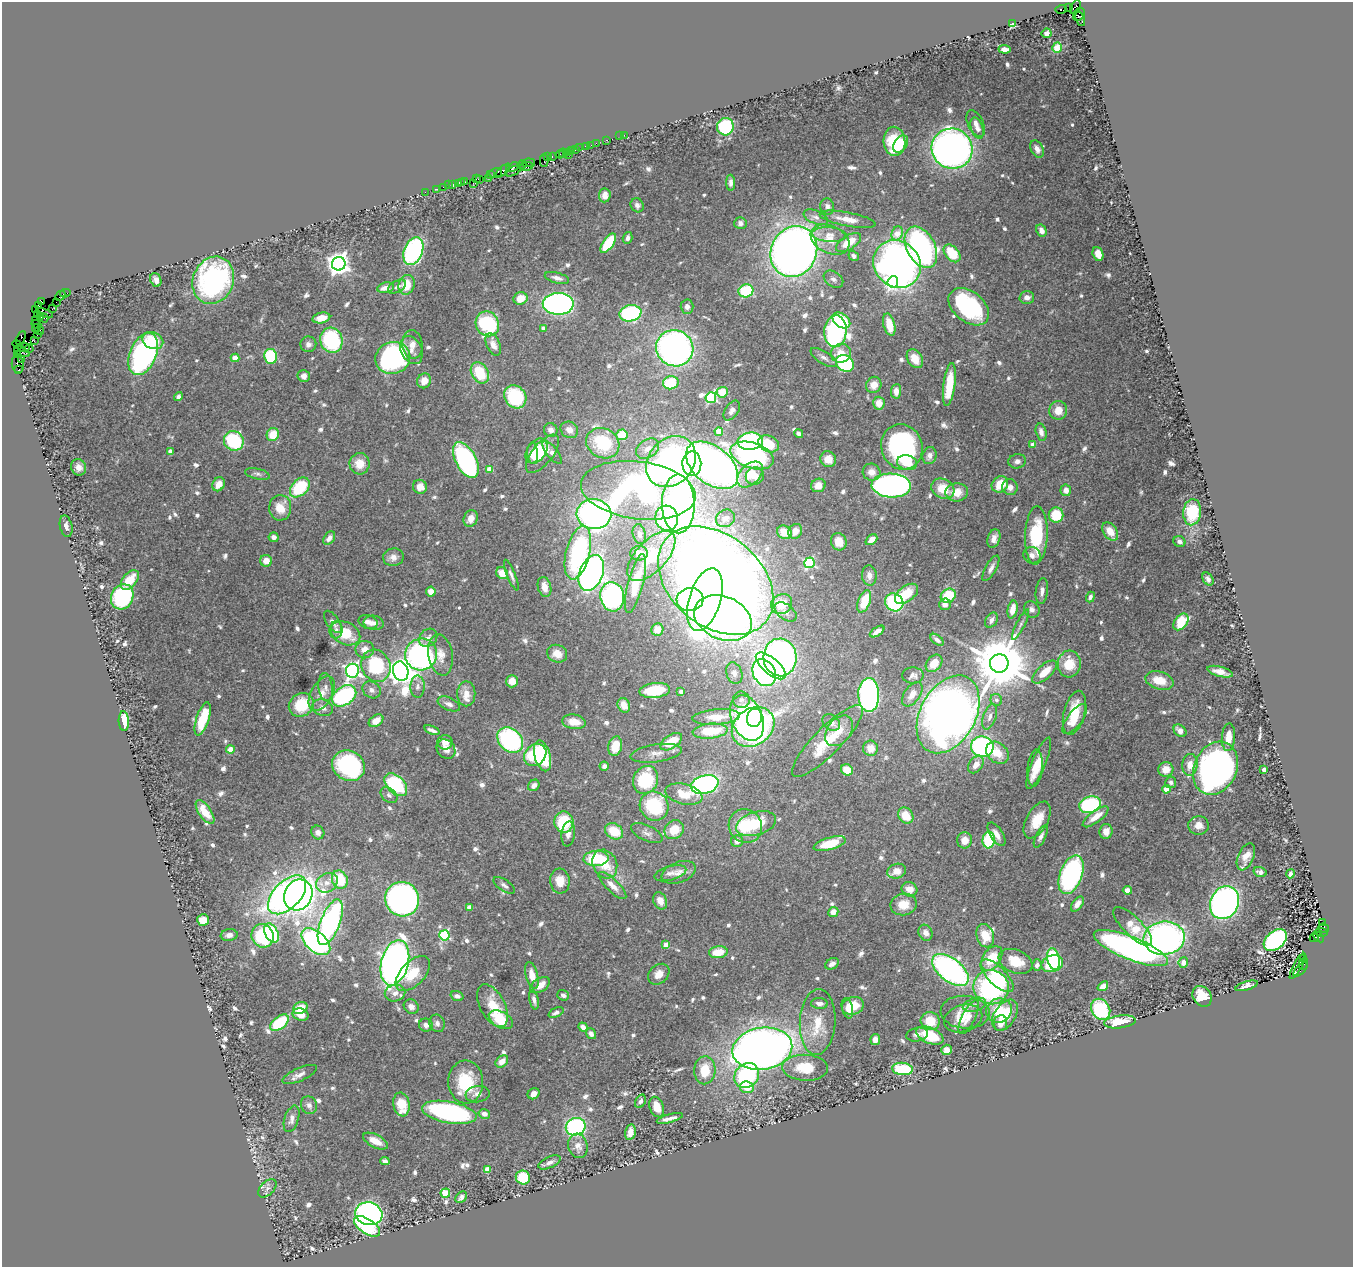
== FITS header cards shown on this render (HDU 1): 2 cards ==
NAXIS1  =                 1351
NAXIS2  =                 1265

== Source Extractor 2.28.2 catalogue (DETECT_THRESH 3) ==
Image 1351 x 1265 px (HDU 1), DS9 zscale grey, 1 PNG px = 1 image px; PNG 1355 x 1269 px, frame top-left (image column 1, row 1265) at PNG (2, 2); each listed source drawn as its Kron ellipse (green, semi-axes under 4 px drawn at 4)
Background 0.782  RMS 0.02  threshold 0.0605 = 3 sigma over >= 5 px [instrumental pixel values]
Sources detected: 762; of the 762, the 500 brightest by FLUX_AUTO listed and drawn (262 fainter detections omitted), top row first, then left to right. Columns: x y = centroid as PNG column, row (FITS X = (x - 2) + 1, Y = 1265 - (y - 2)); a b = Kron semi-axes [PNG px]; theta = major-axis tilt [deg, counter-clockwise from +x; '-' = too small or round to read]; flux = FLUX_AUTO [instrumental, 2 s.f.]
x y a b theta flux
1075 7 7 5 59 240
1069 8 4 2 - 30
1061 9 6 3 16 250
1079 14 7 5 57 340
1080 19 7 4 -67 190
1012 24 4 4 - 60
1046 33 5 4 - 5.6
1057 48 5 5 - 14
1004 49 6 4 -6 9.8
976 124 14 7 -65 9.5
725 127 9 8 - 87
977 128 11 6 -69 7.4
624 135 2 2 - 23
620 136 2 2 - 14
607 140 3 3 - 26
894 141 14 11 -86 85
596 143 2 2 - 36
901 144 9 6 57 17
591 145 2 2 - 17
586 146 3 3 - 140
579 148 2 2 - 16
952 149 20 20 - 940
1037 149 9 6 -64 8
571 150 3 2 - 100
575 150 2 2 - 27
567 152 3 2 - 57
563 153 5 2 - 100
560 154 4 2 - 100
569 155 2 2 - 41
552 156 3 2 - 71
547 157 3 2 - 85
544 161 6 2 90 140
528 163 6 3 8 190
522 165 4 3 - 100
513 167 7 3 18 290
526 167 7 3 12 170
503 171 9 3 42 260
513 171 8 3 25 49
495 173 7 4 16 150
490 175 3 2 - 56
476 178 3 2 - 70
488 178 2 2 - 17
479 179 3 2 - 56
465 181 3 3 - 63
458 183 3 2 - 70
461 183 4 2 - 73
473 183 3 2 - 29
731 183 8 4 -87 5.5
449 185 3 2 - 99
453 185 4 2 - 100
443 187 2 2 - 36
437 189 2 2 - 40
425 192 2 2 - 26
605 195 7 6 - 7.9
637 205 7 6 - 4.8
827 206 8 7 - 5
816 217 13 6 -22 7.1
848 219 28 7 -11 18
740 223 6 6 - 6.3
1041 230 6 5 - 8.1
897 233 7 5 66 22
829 234 17 7 -4 13
628 238 6 4 73 5.5
830 240 20 13 -25 29
848 242 14 7 33 30
608 243 11 5 55 64
921 247 22 14 -62 360
413 251 14 9 68 210
794 251 26 22 64 1200
952 253 10 6 -49 44
1098 254 7 5 -71 16
854 256 5 4 - 5.1
339 264 7 6 - 1300
897 264 25 22 -45 870
557 278 12 5 -15 7.5
833 279 11 7 -34 6
156 280 7 5 -69 6.3
213 280 24 20 67 330
893 282 6 5 - 240
406 285 10 8 73 27
397 287 10 5 29 5.7
386 288 8 5 12 14
746 291 7 6 - 89
65 293 5 3 - 71
60 296 6 2 46 73
1027 297 7 6 - 7.1
521 298 7 6 - 23
41 302 4 3 - 240
56 302 2 2 - 42
558 304 15 11 1 490
38 305 4 2 - 20
687 307 7 6 - 6.8
969 307 23 15 -39 200
36 309 4 2 - 46
52 309 3 2 - 25
45 313 9 3 -19 88
630 313 11 8 11 190
37 315 3 3 - 190
41 316 3 3 - 380
44 318 4 4 - 400
321 318 9 5 12 17
36 320 3 2 - 37
841 320 10 6 -37 64
36 324 5 2 - 60
487 324 13 11 -61 120
889 325 11 5 -76 27
36 328 4 3 - 110
543 328 4 4 - 5.8
39 330 5 3 - 63
835 331 16 11 86 360
37 335 3 2 - 36
21 338 7 3 65 180
331 340 12 11 - 130
34 341 3 2 - 15
153 341 11 8 -23 31
308 344 8 8 - 7
412 344 14 10 -84 13
493 344 12 6 -67 11
17 345 5 3 - 46
24 347 6 3 6 73
675 348 19 18 - 580
29 349 4 3 - 64
411 350 15 10 -64 11
22 351 8 3 -27 1300
841 353 10 9 - 22
143 354 22 13 67 340
17 355 3 2 - 29
271 356 7 6 - 110
824 357 15 6 -32 7.1
235 358 4 4 - 24
393 358 17 16 - 270
915 359 10 7 -58 20
22 360 4 2 - 380
845 363 9 8 - 170
18 364 9 6 -82 210
19 370 3 3 - 70
480 373 11 8 -58 55
304 376 6 6 - 8.1
424 381 7 6 - 15
671 383 8 6 15 49
874 385 8 7 - 15
949 385 21 6 83 45
896 391 7 5 85 12
722 392 5 5 - 30
178 396 4 4 - 5.5
515 397 12 10 -52 93
711 398 5 5 - 170
879 403 6 6 - 15
1058 410 9 9 - 18
732 411 11 6 55 6.7
551 430 7 6 - 7.4
569 430 9 8 - 11
719 432 4 4 - 35
1041 432 9 5 -76 8.6
799 433 5 4 - 5.7
273 435 7 6 - 31
622 435 5 5 - 35
234 441 10 9 - 110
750 441 12 8 5 180
603 443 17 14 -30 80
768 444 11 8 -24 45
1032 445 4 3 - 7.6
902 447 23 20 -70 230
648 449 13 9 35 8.9
170 451 4 3 - 7.7
537 451 14 9 55 34
552 452 14 5 -52 12
533 453 10 5 -87 18
542 454 23 10 51 33
752 455 22 12 -18 210
929 456 9 7 72 8.1
828 459 8 8 - 16
466 460 20 10 -62 360
671 461 28 22 49 650
1017 461 9 7 13 6
907 463 10 7 -10 26
359 464 10 10 - 23
692 464 12 9 -89 120
712 465 30 18 -39 730
78 467 8 7 - 10
489 469 4 4 - 19
872 472 9 8 - 12
257 474 13 5 -13 4.8
750 474 15 10 45 26
755 476 9 8 - 12
219 484 7 6 - 15
1000 484 9 7 41 35
818 485 7 6 - 13
891 485 19 12 -3 510
300 487 12 8 44 83
420 487 7 7 - 15
1010 487 8 8 - 9
943 489 12 9 -27 30
638 490 58 29 -7 560
1066 490 6 5 - 8.5
957 492 11 9 4 21
678 504 29 16 -89 670
280 508 13 11 87 25
1192 512 13 9 84 78
594 514 17 15 -4 550
1056 515 7 7 - 44
471 518 8 6 68 14
667 518 12 11 - 100
725 518 10 8 31 8.4
66 526 11 6 -77 7.3
795 531 8 6 59 12
1110 531 10 6 -56 18
784 532 8 6 -26 19
639 534 10 6 -77 6.4
1036 535 29 11 88 87
274 537 5 5 - 7.2
329 538 7 5 52 9.2
994 538 9 6 71 9.2
871 540 6 4 40 12
1179 541 6 5 - 7.2
839 542 9 7 -70 22
578 553 27 12 76 170
639 553 9 7 -2 15
1032 555 9 8 - 7.4
651 556 31 15 47 66
393 557 10 9 - 9
266 561 6 6 - 15
809 563 5 5 - 140
991 568 14 5 61 7.7
502 573 6 5 - 21
591 573 18 11 68 630
511 575 16 4 -68 5.5
869 575 10 7 -86 8.7
1208 579 7 5 -58 5.3
130 580 11 7 51 32
716 581 65 45 -40 2600
635 583 30 7 76 36
544 587 10 6 -76 13
431 591 5 4 - 16
1042 591 13 6 83 7.6
906 594 13 7 36 36
948 596 8 6 39 47
122 597 13 11 65 170
612 597 15 12 -81 230
1090 597 5 4 - 5.3
690 599 13 11 5 150
705 600 32 16 73 770
864 601 11 6 69 35
894 602 9 8 - 120
782 604 11 9 37 29
945 604 6 6 - 6.6
1013 609 9 5 78 19
1032 610 8 7 - 6.4
786 612 12 7 -37 7.2
723 618 30 21 -23 630
991 620 8 5 58 7.9
333 622 13 6 -55 7.4
368 622 10 6 -16 9.2
1181 622 9 6 52 53
374 623 10 7 -9 7.5
1020 624 17 4 63 5.3
336 630 8 6 86 5.8
657 630 6 6 - 11
877 631 8 4 34 8.3
345 633 15 11 -27 45
428 638 10 8 43 7.7
937 640 8 4 -39 5.2
365 650 9 8 - 13
421 654 16 15 - 370
557 654 10 8 -25 18
440 655 21 12 -80 18
780 657 19 16 -87 730
934 663 10 7 50 23
999 663 9 9 - 12000
1069 664 13 11 85 30
376 666 16 14 -63 95
771 666 18 8 -40 220
352 671 7 6 - 500
401 671 10 7 -74 1800
1045 672 15 7 42 23
1220 672 13 5 -15 12
734 673 11 8 -72 7.3
764 673 14 11 -60 260
913 675 11 8 1 6.4
1159 680 14 9 -16 28
512 681 6 6 - 14
326 687 14 7 -83 7.9
417 687 11 7 88 5.9
372 690 9 8 - 6.6
655 690 15 7 7 56
681 692 4 3 - 8.2
322 693 19 10 60 18
466 694 12 9 90 14
912 694 14 8 54 12
869 695 17 10 -89 390
344 696 13 9 35 160
741 700 8 8 - 6.1
996 700 6 5 - 5.2
449 704 12 6 -24 6.7
301 705 13 11 32 58
624 705 7 6 - 15
323 708 10 8 -23 8.9
1074 713 22 10 75 44
948 714 42 28 62 1400
716 717 24 7 4 24
990 717 13 6 72 7.8
747 718 24 15 -67 130
754 718 9 7 71 59
203 719 17 6 72 54
1075 719 18 7 53 21
124 721 10 5 -87 44
376 721 8 5 34 14
574 722 12 7 -8 19
831 722 10 7 -40 11
753 727 23 18 36 490
432 730 8 3 -21 5.4
710 731 17 7 5 49
839 731 17 11 52 22
1180 731 7 5 -45 9.7
1228 737 14 6 87 17
510 740 14 11 -43 210
827 741 48 13 45 65
445 742 7 7 - 11
671 742 12 6 34 36
615 746 10 6 79 28
982 747 11 10 - 280
871 748 8 7 - 16
230 749 4 4 - 30
446 749 10 8 -50 9.6
656 753 26 9 8 15
997 753 13 9 -41 24
535 755 12 10 42 92
543 756 16 8 -75 79
1039 763 27 7 67 22
976 765 9 6 52 12
1190 765 11 7 84 17
349 766 17 15 -32 220
604 766 4 4 - 4.7
1035 768 18 7 84 16
1215 768 27 21 65 670
1166 769 8 7 - 17
847 770 6 5 - 23
1264 770 4 3 - 9.5
645 780 14 12 65 90
1171 782 6 5 - 4.8
705 784 14 9 16 340
396 785 13 8 -45 120
534 785 6 5 - 6.7
1166 789 4 4 - 29
684 794 19 10 -14 34
389 795 9 6 -40 5.2
1090 805 11 8 16 170
654 806 15 14 - 92
205 812 14 6 -55 24
906 816 8 7 - 26
1096 817 15 6 37 16
1037 820 20 10 61 32
564 822 11 9 -85 67
756 824 20 11 17 58
1199 825 10 9 - 14
745 826 17 16 - 52
674 830 10 9 - 26
614 831 9 7 -31 40
1106 831 7 6 - 13
318 832 7 6 - 6.3
647 833 17 7 -25 7.2
568 834 12 6 83 7.5
997 834 13 6 -57 11
1041 837 12 5 64 6.1
965 840 8 7 - 15
989 840 8 6 85 110
737 841 6 6 - 8.9
830 844 16 6 16 36
1246 857 14 8 66 12
596 858 12 7 5 62
605 864 15 12 -65 36
897 871 9 7 18 12
679 872 18 10 21 13
1260 872 7 4 -15 5.7
670 873 16 7 17 8.1
1290 874 4 3 - 6.3
1071 875 20 11 70 260
340 880 9 7 -66 58
560 881 12 9 -85 23
327 883 11 9 32 13
504 885 12 5 -34 5
612 885 18 6 -44 13
910 889 8 7 - 15
1127 890 5 4 - 11
287 895 24 13 46 590
298 895 16 13 63 1100
402 899 17 16 - 600
660 901 9 6 -65 13
1224 903 17 14 64 540
903 904 13 11 9 25
1077 904 8 5 53 10
469 907 4 4 - 14
833 912 5 5 - 13
203 920 6 6 - 20
330 922 24 9 69 360
1323 923 4 3 - 210
1133 926 25 9 -45 32
1324 928 5 4 - 570
1321 932 6 4 -8 550
272 933 10 6 -61 110
926 933 8 6 -63 9.1
229 935 8 6 8 6.4
444 935 5 5 - 140
263 936 12 11 - 93
985 936 12 8 -74 31
1318 937 6 3 -43 330
1164 938 21 16 5 530
1314 938 4 4 - 110
1275 940 13 8 41 230
316 942 17 9 -41 300
666 945 4 4 - 14
1131 948 40 11 -22 670
718 952 9 6 8 28
992 958 13 8 57 44
1303 958 2 2 - 60
1053 959 11 6 -78 77
1015 961 17 11 -22 33
1183 962 5 5 - 9.3
395 963 23 13 76 900
832 964 7 5 28 5.8
1052 964 11 8 21 100
1303 964 6 4 74 660
1037 965 6 5 - 5.5
1298 966 14 3 62 210
950 970 21 11 -38 400
1300 970 9 3 45 790
413 974 21 12 46 38
659 974 12 9 42 14
532 975 14 6 -76 16
997 976 21 9 -45 62
540 985 11 6 34 14
1103 986 6 4 38 12
1246 986 12 4 17 8.3
991 987 18 17 - 210
395 993 10 8 13 11
563 995 6 5 - 6.3
457 996 6 5 - 5
1202 996 11 9 -54 37
534 1000 10 4 -78 5.6
819 1004 8 5 -4 7
974 1005 12 6 17 7.6
493 1006 23 12 -62 42
853 1006 11 8 18 25
411 1007 8 7 - 7.9
300 1008 8 5 29 22
847 1008 10 5 -77 6.8
1101 1009 11 9 -57 110
999 1010 13 12 - 34
965 1012 24 16 -4 26
556 1013 8 4 25 4.9
301 1015 8 6 -17 18
1005 1015 17 10 55 44
969 1017 18 6 64 11
963 1018 19 13 15 25
501 1020 13 8 -29 39
930 1021 9 9 - 30
818 1022 33 18 86 44
1120 1022 16 6 7 35
279 1023 11 6 39 76
437 1023 9 7 -69 6.1
1000 1023 8 6 83 11
426 1025 7 6 - 8.3
583 1027 5 4 - 7.6
591 1034 6 4 -54 5.3
917 1034 11 6 11 5.9
930 1035 14 8 -24 53
875 1040 5 5 - 8.5
762 1049 30 21 9 1400
946 1050 5 5 - 11
502 1061 7 5 41 14
805 1068 23 13 -2 41
902 1069 10 6 -5 74
705 1070 14 10 87 36
300 1074 18 6 23 9
747 1076 13 11 47 130
466 1082 21 17 -89 65
747 1087 7 6 - 25
478 1094 12 8 8 9
534 1094 6 5 - 8.8
640 1101 7 5 61 5.6
401 1104 12 8 -79 37
309 1105 9 8 - 6.7
657 1107 10 7 -70 19
449 1112 28 10 -10 290
484 1114 6 4 -14 9.7
670 1118 13 3 15 7
292 1119 14 7 72 8.3
576 1127 10 8 20 220
630 1132 8 5 77 11
375 1141 13 6 -27 18
578 1146 12 9 -76 12
385 1161 5 4 - 5.2
549 1162 12 5 25 6.7
488 1169 4 4 - 21
523 1177 7 7 - 50
267 1188 11 6 45 5.9
445 1193 5 4 - 42
461 1197 7 4 44 4.9
369 1214 13 11 -15 440
367 1226 14 7 -33 110
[262 fainter detections neither listed nor drawn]